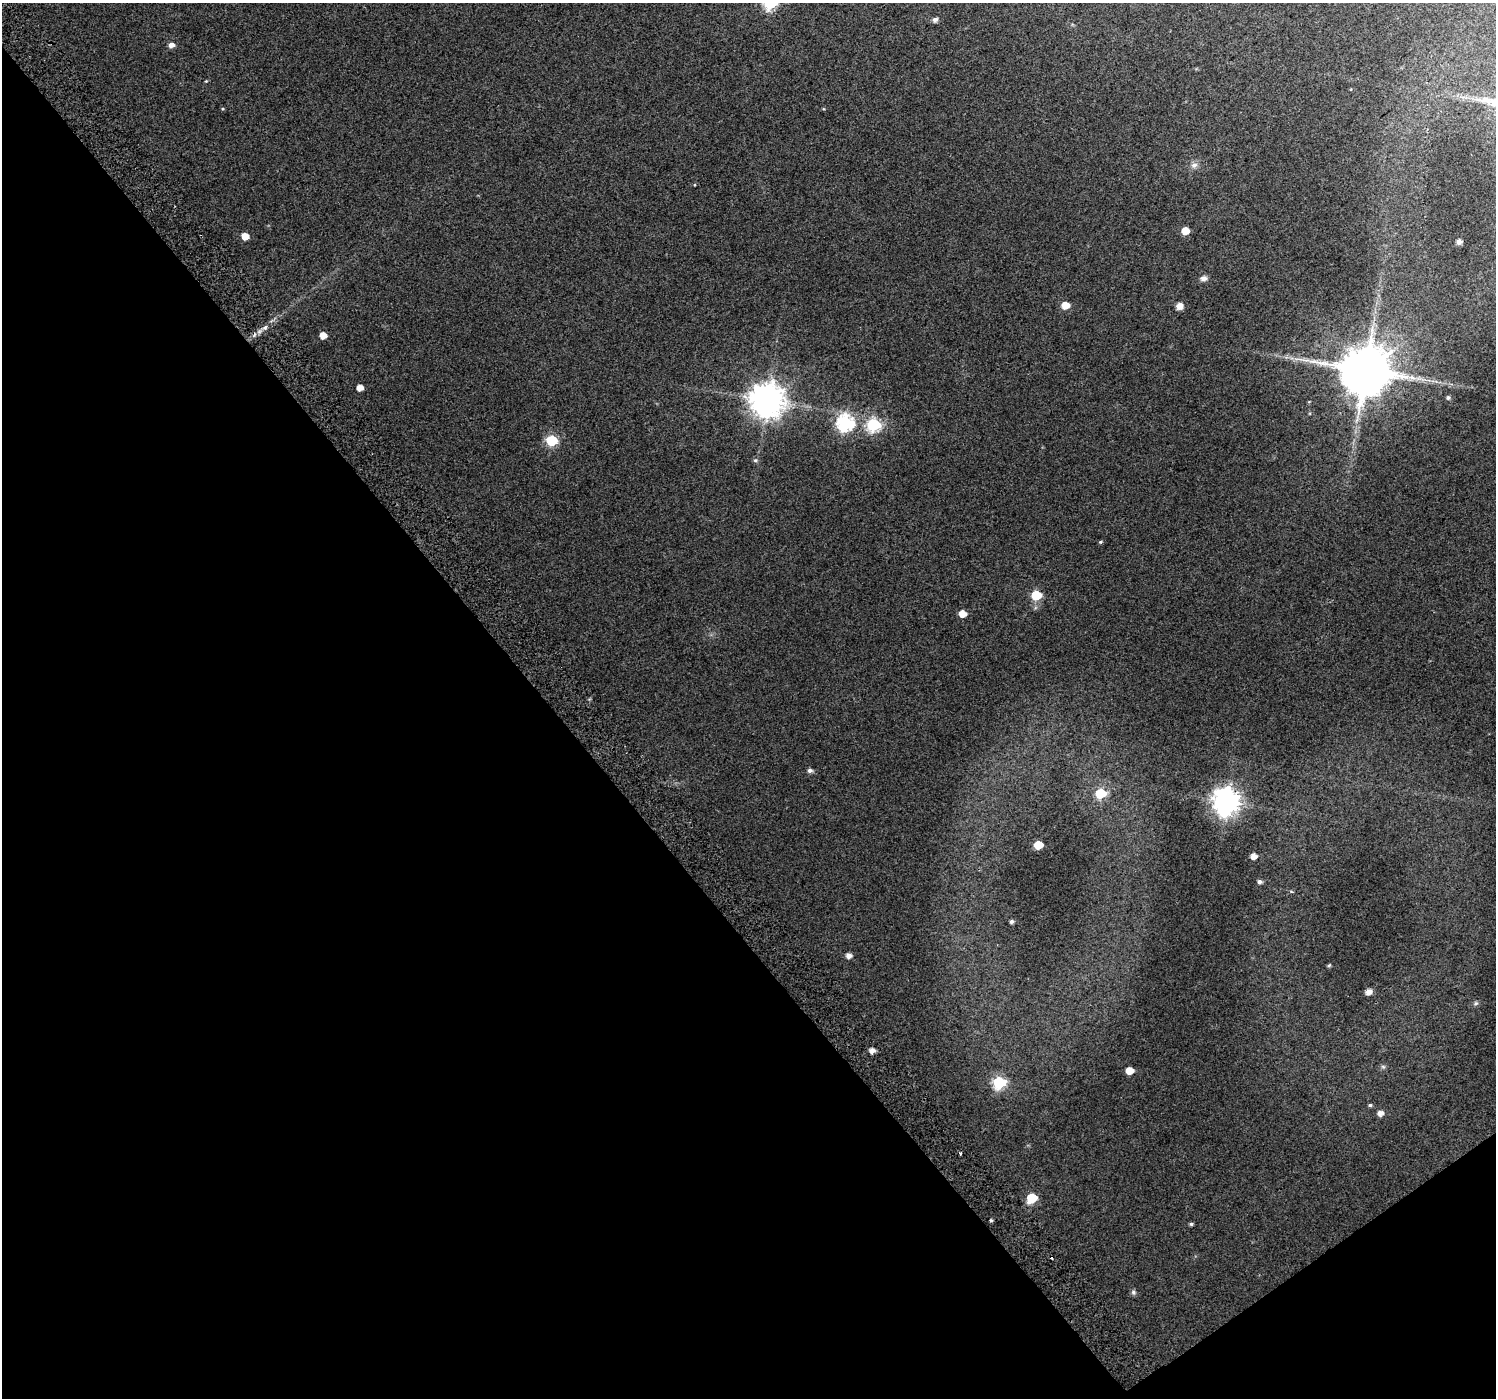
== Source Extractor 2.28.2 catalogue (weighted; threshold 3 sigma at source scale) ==
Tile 14 of 4 x 4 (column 2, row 4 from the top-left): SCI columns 1533-3026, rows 224-1619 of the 6047 x 5969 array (HDU 1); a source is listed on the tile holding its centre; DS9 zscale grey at full resolution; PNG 1498 x 1400 px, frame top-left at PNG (2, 3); no overlay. Shown black and unused: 39% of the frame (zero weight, under 2 of 3 exposures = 2% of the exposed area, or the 3 px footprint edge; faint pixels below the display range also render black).
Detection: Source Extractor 2.28.2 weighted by HDU 2 'WHT'; one run over the whole footprint, this tile lists its part. Background 0.0471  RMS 0.011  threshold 0.0492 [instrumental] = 3 sigma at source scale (4.5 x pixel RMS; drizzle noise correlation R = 1.50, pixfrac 1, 0.0396/0.0396 arcsec/px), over >= 5 px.
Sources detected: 47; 1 cosmic-ray / hot-pixel residue — not listed; the other 46 listed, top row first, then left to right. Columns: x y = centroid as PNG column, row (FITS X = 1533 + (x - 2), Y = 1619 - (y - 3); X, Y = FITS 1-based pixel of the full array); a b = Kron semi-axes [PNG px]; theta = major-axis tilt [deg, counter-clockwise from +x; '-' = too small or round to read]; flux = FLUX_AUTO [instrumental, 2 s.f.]
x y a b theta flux
770 3 6 6 - 120
935 20 6 5 - 3.5
171 45 7 6 - 5
206 81 4 3 - 0.88
1194 165 10 7 27 4.7
1185 231 5 5 - 16
245 236 5 5 - 13
1459 242 5 5 - 3.6
1203 278 7 6 - 5
1065 305 6 5 - 16
1180 306 7 6 - 7.3
265 327 7 5 67 2.6
323 335 5 5 - 11
1365 370 14 13 - 6200
360 388 5 5 - 8.3
1448 398 5 4 - 1.8
767 400 10 10 - 2000
845 423 7 7 - 260
873 425 7 6 - 150
552 440 6 6 - 84
755 460 6 5 - 1.8
1100 542 4 3 - 1.3
1036 595 6 6 - 47
962 614 5 5 - 12
810 770 5 5 - 3.4
1100 793 6 6 - 58
1226 801 9 9 - 1200
1038 845 6 5 - 25
1253 856 5 4 - 8.9
1259 882 5 4 - 3.3
1011 921 4 4 - 2.7
849 955 5 5 - 5.9
1329 965 5 4 - 1.2
1368 992 6 5 - 7
1476 1003 7 6 - 2.1
872 1050 5 5 - 6.4
1383 1067 7 4 -2 1.8
1129 1071 6 5 - 14
999 1082 7 6 - 110
1370 1105 4 4 - 1.7
1380 1113 6 5 - 6
960 1154 3 3 - 2.9
1032 1198 7 6 - 44
991 1221 3 3 - 2.1
1191 1224 4 3 - 1.9
1133 1292 7 6 - 2.4
Isophote crosses this tile's border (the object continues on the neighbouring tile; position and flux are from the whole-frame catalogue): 1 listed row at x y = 770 3